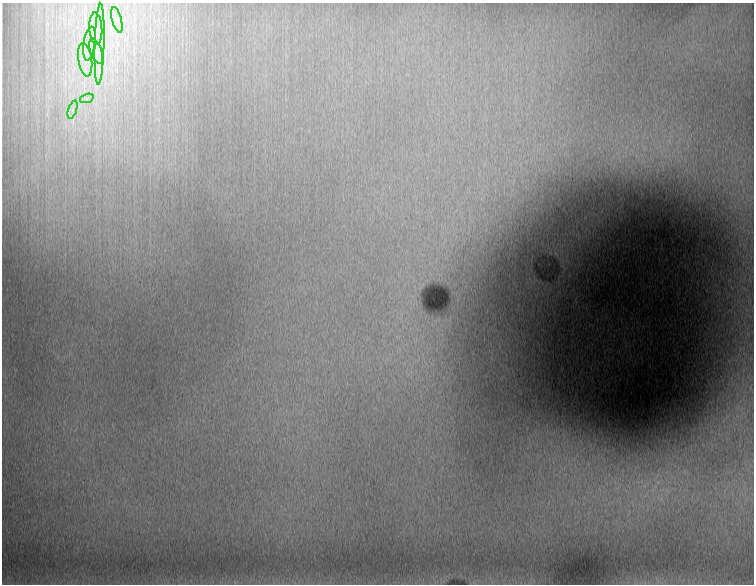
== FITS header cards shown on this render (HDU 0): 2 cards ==
NAXIS1  =                  752
NAXIS2  =                  582

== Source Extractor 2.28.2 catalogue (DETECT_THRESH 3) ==
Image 752 x 582 px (HDU 0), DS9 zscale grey, 1 PNG px = 1 image px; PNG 756 x 586 px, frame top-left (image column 1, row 582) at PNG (2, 3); each listed source drawn as its Kron ellipse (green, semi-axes under 4 px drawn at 4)
Background 35900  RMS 200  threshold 591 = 3 sigma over >= 5 px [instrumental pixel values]
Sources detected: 8; all 8 listed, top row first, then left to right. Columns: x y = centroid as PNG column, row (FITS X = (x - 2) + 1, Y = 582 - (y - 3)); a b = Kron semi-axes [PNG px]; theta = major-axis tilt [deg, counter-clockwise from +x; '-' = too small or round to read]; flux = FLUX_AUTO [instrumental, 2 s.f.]
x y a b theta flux
117 20 13 4 -74 74000
96 28 16 6 -87 150000
89 43 17 6 81 140000
100 44 41 5 88 260000
96 51 13 5 -70 100000
85 60 17 7 -81 160000
87 98 7 4 19 33000
72 110 9 4 71 47000